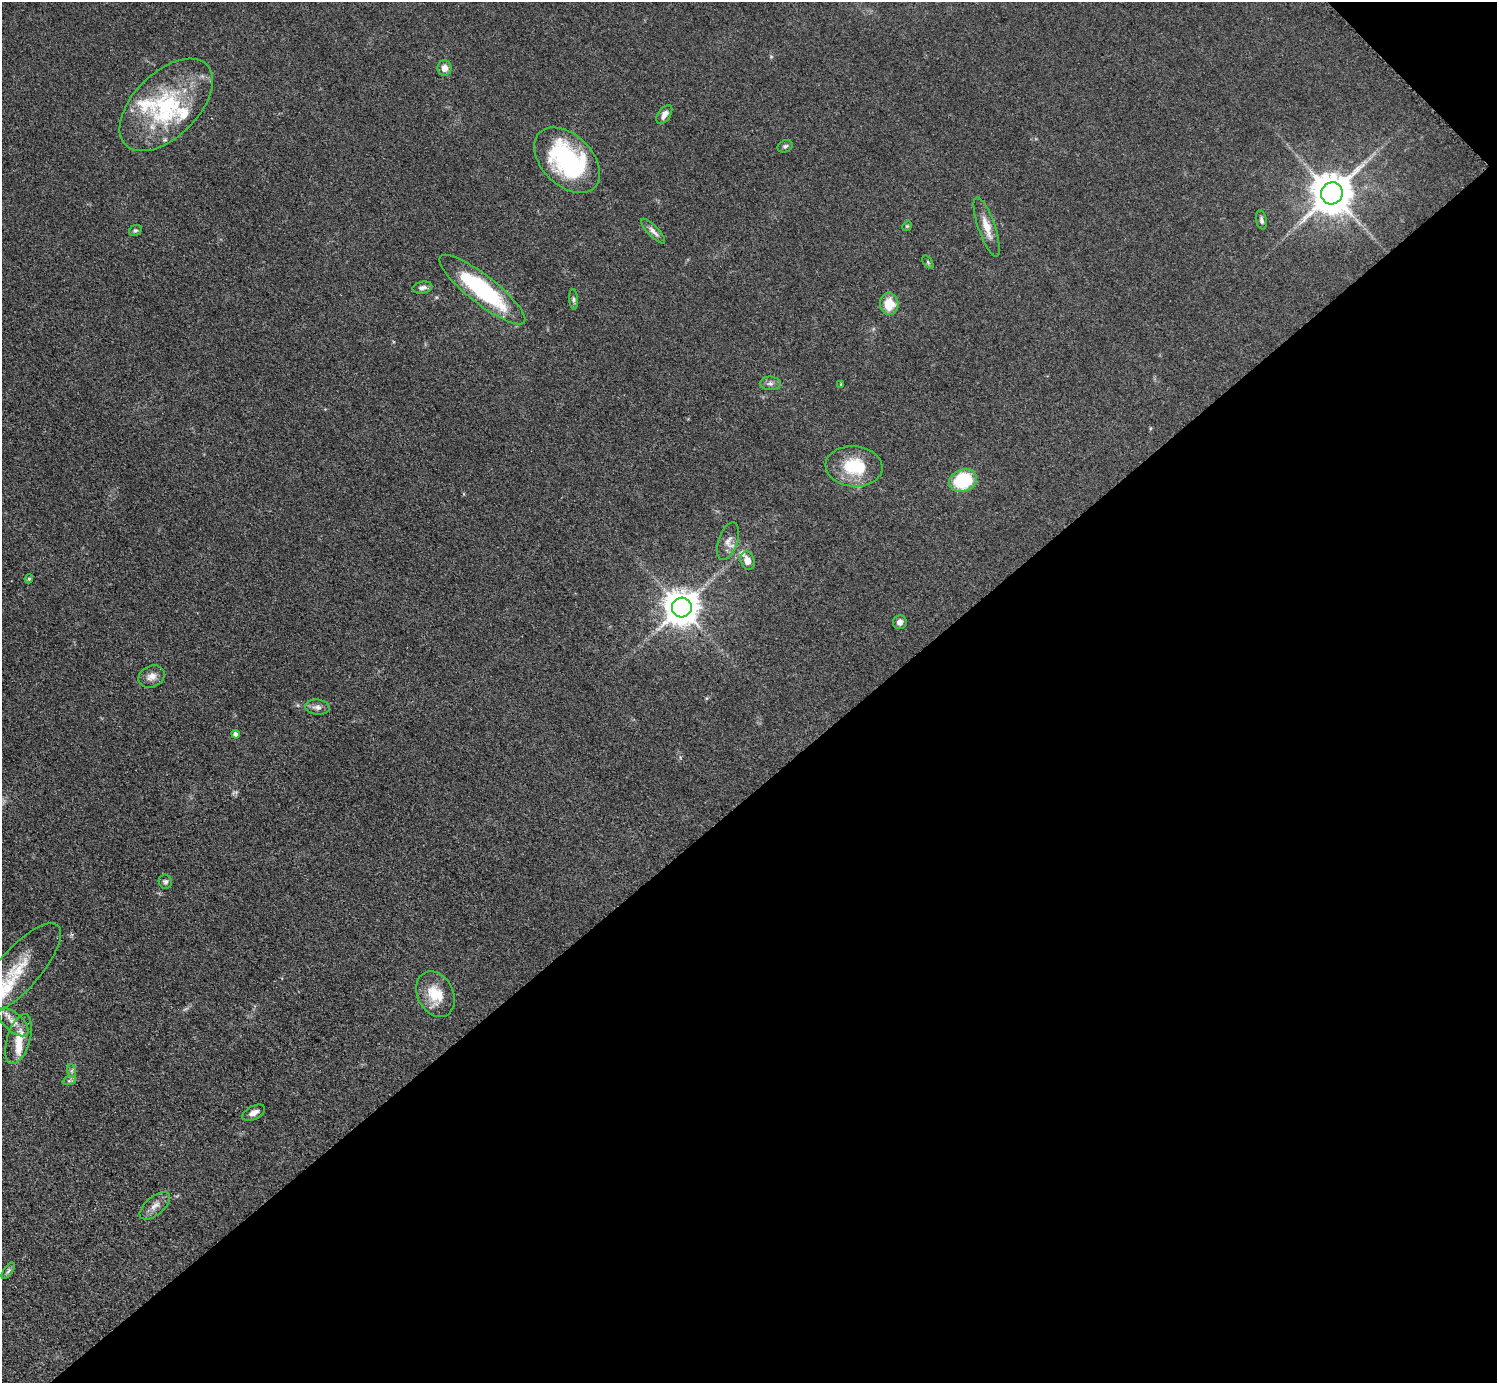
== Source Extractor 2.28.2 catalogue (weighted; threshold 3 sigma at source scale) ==
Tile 12 of 4 x 4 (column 4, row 3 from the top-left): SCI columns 4492-5986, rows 1686-3066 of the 5989 x 5988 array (HDU 1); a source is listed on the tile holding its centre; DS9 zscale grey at full resolution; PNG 1499 x 1385 px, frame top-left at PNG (2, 2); each listed source drawn as its Kron ellipse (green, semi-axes under 4 px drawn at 4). Shown black and unused: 43% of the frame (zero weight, under 3 of 5 exposures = <1% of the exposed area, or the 3 px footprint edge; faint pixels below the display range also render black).
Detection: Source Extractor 2.28.2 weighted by HDU 2 'WHT'; one run over the whole footprint, this tile lists its part. Background 0.0499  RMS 0.0053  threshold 0.0238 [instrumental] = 3 sigma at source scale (4.5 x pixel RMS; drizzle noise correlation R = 1.50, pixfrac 1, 0.05/0.05 arcsec/px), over >= 5 px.
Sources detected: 45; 7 inside a brighter listed object's ellipse — not listed separately; the other 38 listed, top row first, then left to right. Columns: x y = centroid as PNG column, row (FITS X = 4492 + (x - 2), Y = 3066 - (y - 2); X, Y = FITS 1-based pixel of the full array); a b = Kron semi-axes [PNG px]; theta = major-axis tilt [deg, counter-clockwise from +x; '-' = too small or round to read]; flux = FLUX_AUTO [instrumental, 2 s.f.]
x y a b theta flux
445 68 8 7 - 3.7
166 105 57 32 45 55
664 115 11 6 55 3.3
785 146 8 5 27 1.2
567 160 39 25 -45 72
1332 193 11 10 - 1800
1261 220 9 5 -78 1.6
907 226 5 4 - 0.62
987 227 31 8 -71 7.5
135 230 6 5 - 0.93
653 231 16 5 -46 2.8
928 262 7 4 -54 0.84
422 288 10 6 11 2
482 290 53 14 -38 64
573 299 10 4 -86 1.2
889 304 11 9 -88 11
770 383 10 7 -1 2
841 384 4 4 - 0.49
854 466 28 20 -5 25
963 480 14 11 18 35
728 541 20 9 71 4.6
747 561 9 6 -69 4.9
29 579 5 4 - 0.68
682 608 10 10 - 1200
900 622 7 6 - 3.1
152 677 13 10 25 3.9
317 707 12 7 -5 2.8
236 734 4 4 - 2.1
165 882 7 6 - 1.5
19 969 58 21 49 24
435 994 24 18 -62 14
13 1022 19 9 -42 5.7
19 1039 26 11 73 10
72 1071 7 4 -72 1.1
69 1081 7 4 19 1
254 1113 12 6 27 3.2
155 1206 18 9 40 4.2
8 1271 9 4 55 1.1